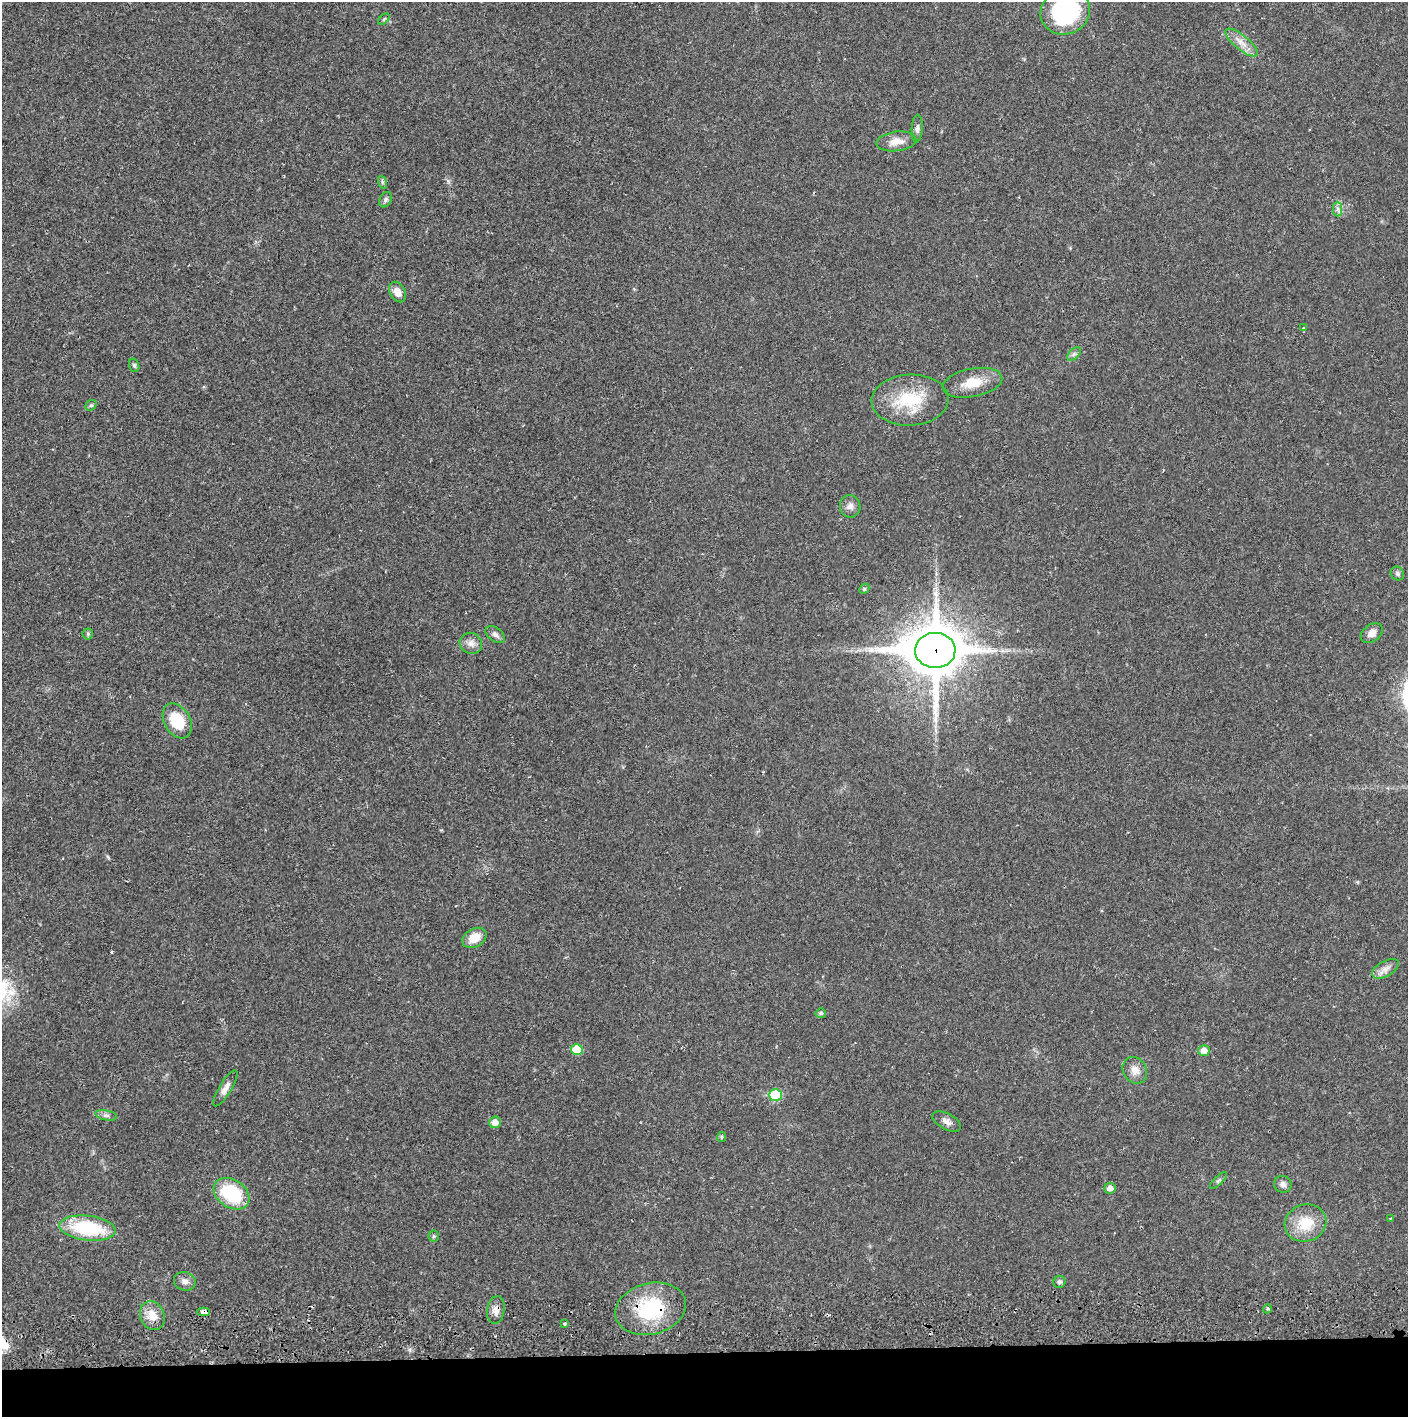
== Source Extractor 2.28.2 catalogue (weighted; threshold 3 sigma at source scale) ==
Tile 8 of 3 x 3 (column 2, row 3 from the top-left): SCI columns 1410-2815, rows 56-1470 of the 4229 x 4360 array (HDU 1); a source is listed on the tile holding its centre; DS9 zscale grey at full resolution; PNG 1410 x 1419 px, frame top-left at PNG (2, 2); each listed source drawn as its Kron ellipse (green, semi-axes under 4 px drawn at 4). Shown black and unused: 5% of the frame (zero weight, under 2 of 3 exposures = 3% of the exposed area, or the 3 px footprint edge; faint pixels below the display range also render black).
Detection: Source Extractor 2.28.2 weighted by HDU 2 'WHT'; one run over the whole footprint, this tile lists its part. Background 0.0213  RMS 0.0035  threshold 0.0156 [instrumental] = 3 sigma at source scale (4.5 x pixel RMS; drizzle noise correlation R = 1.50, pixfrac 1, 0.05/0.05 arcsec/px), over >= 5 px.
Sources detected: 54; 1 cosmic-ray / hot-pixel residue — neither listed nor drawn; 1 inside a brighter listed object's ellipse — not listed separately; the other 52 listed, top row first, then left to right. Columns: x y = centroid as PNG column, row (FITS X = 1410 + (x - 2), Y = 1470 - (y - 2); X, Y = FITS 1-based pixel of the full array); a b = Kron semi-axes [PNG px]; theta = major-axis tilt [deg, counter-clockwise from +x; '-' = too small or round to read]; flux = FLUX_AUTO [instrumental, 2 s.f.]
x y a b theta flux
1065 12 25 22 21 38
384 19 7 4 45 0.55
1241 42 20 7 -39 3.3
917 129 14 5 87 1.3
896 141 20 9 6 3.7
382 182 6 4 -71 0.61
385 200 8 6 59 0.93
1338 209 7 4 -90 0.92
398 292 11 7 -60 3.1
1303 328 3 2 - 0.27
1074 354 8 5 44 0.93
134 365 7 5 -74 0.63
972 383 30 14 11 7.5
910 400 38 25 2 18
91 405 6 5 - 0.58
850 506 11 10 - 1.9
1397 573 7 6 - 0.83
864 589 6 4 46 0.51
1372 633 12 8 38 2.2
88 634 5 5 - 0.51
495 635 11 7 -37 1.5
471 643 11 10 - 2.2
935 650 20 17 0 1800
177 721 19 13 -59 12
474 938 13 9 29 5.1
1385 969 15 7 28 2.2
821 1013 5 5 - 0.73
577 1049 6 5 - 8.6
1204 1051 5 5 - 3.4
1135 1070 14 11 -59 3.1
225 1088 20 6 59 2.3
775 1095 6 5 - 16
106 1115 11 5 -11 0.99
947 1121 15 8 -28 1.9
495 1122 6 6 - 2.6
721 1137 5 4 - 0.45
1218 1180 11 4 44 0.7
1283 1184 9 8 - 1.4
1110 1188 5 5 - 2.3
232 1194 19 14 -33 21
1390 1218 4 2 - 0.27
1305 1223 21 18 18 9.4
88 1228 28 12 -6 25
434 1236 5 5 - 0.53
185 1281 11 9 -17 1.9
1060 1282 6 6 - 0.79
650 1309 36 25 14 25
1267 1309 4 3 - 0.48
496 1310 14 8 81 2.3
204 1312 6 4 0 7.1
152 1316 15 12 -66 4.9
565 1323 4 3 - 0.8
Overlapping masked pixels (flux is a lower limit): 4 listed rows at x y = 935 650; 650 1309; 496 1310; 204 1312
Isophote crosses this tile's border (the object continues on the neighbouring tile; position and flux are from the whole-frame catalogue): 1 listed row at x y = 1065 12